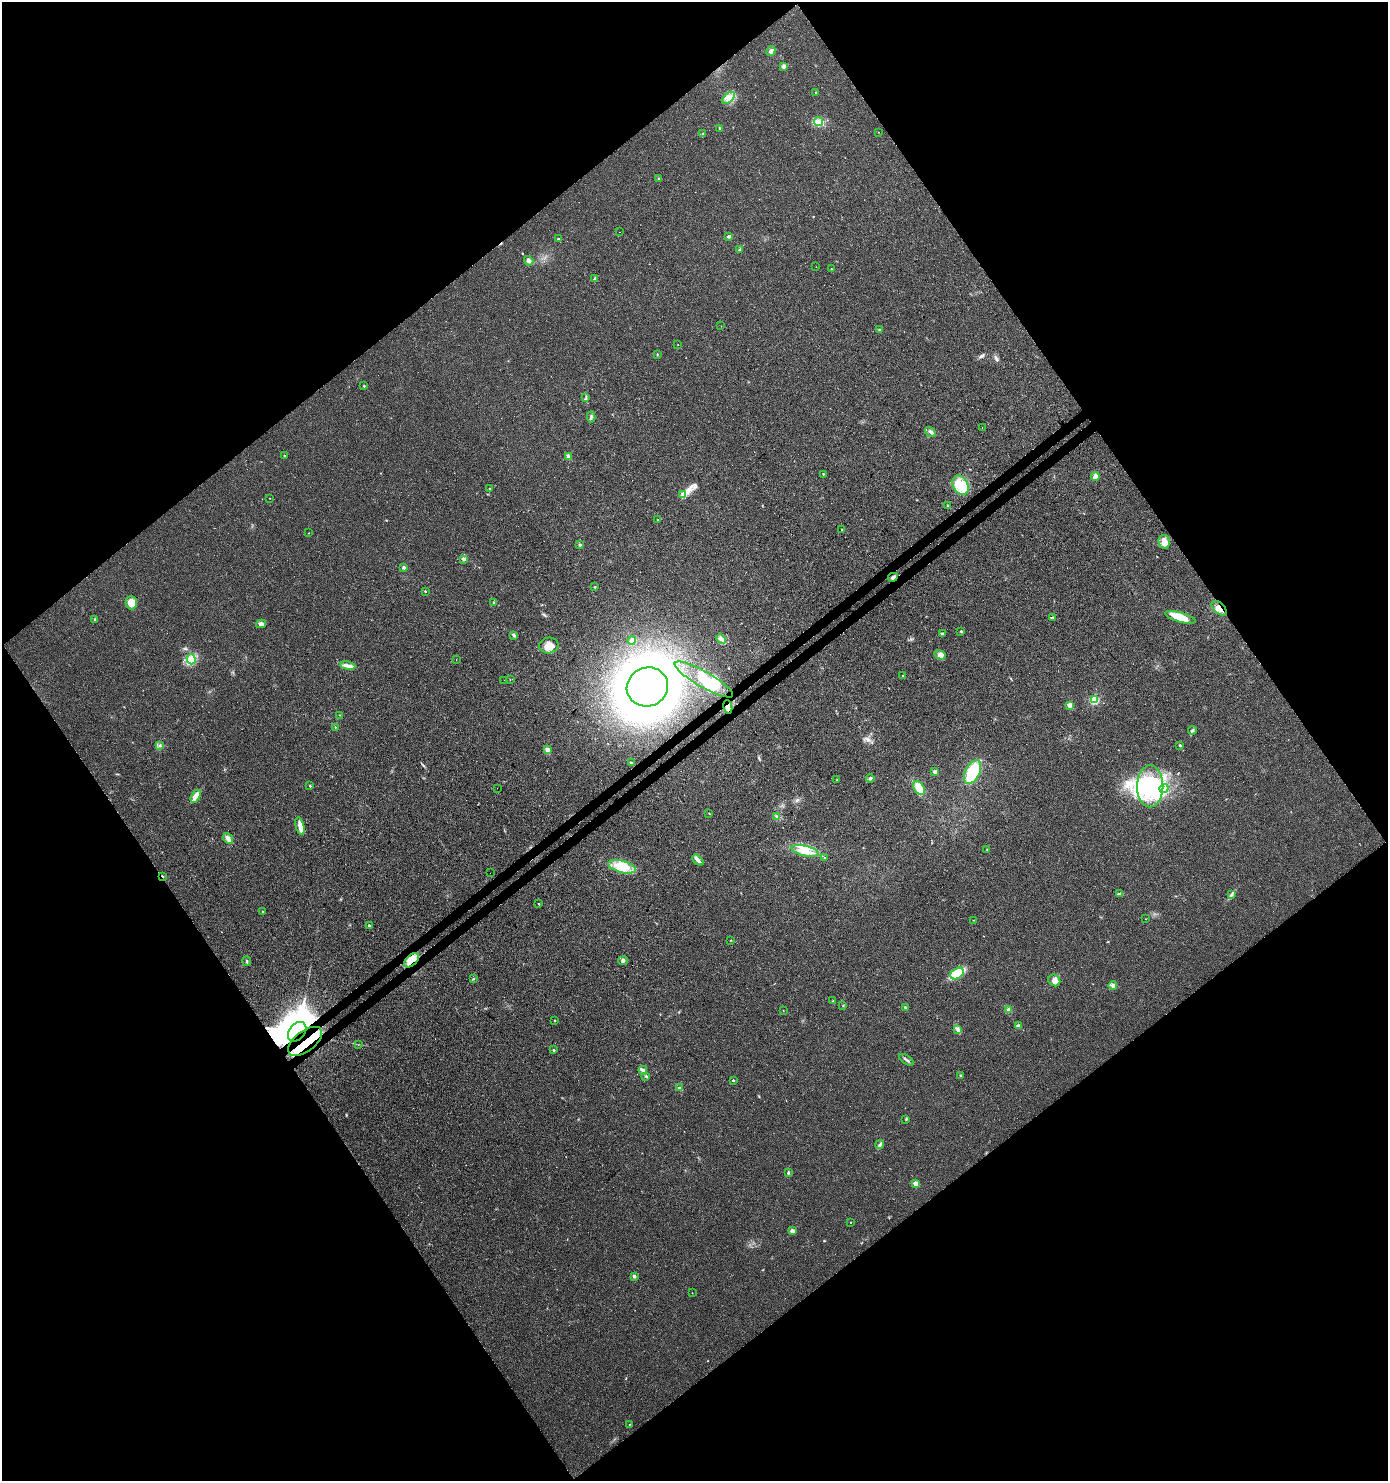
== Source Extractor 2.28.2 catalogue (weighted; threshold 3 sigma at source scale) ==
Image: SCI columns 229-5769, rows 47-5959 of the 5935 x 6014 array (HDU 1 of 3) = the unmasked area's bounding box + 8 px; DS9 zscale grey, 4 x 4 block average (1 PNG px = mean of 4 x 4 image px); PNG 1390 x 1483 px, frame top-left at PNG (2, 2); each listed source drawn as its Kron ellipse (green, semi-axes under 4 px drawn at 4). Shown black and unused: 50% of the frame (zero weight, under 3 of 4 exposures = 5% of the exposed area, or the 3 px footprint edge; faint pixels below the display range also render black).
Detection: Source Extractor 2.28.2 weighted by HDU 2 'WHT'. Background 0.0241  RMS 0.007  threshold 0.0313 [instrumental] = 3 sigma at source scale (4.5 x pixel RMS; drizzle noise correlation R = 1.50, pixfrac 1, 0.0396/0.0396 arcsec/px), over >= 5 px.
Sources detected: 154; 6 inside a brighter object's white glare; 3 cosmic-ray / hot-pixel residue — neither listed nor drawn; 1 coinciding with a brighter row at this scale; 4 inside a brighter listed object's ellipse — not listed separately; the other 140 listed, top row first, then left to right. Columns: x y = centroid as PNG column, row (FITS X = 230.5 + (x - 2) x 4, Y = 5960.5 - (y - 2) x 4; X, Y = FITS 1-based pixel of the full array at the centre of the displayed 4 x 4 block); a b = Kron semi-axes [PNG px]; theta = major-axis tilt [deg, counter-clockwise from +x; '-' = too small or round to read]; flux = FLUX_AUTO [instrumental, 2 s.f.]
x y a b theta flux
771 51 5 3 - 11
784 66 4 3 - 8
816 92 3 2 - 2.5
729 98 7 3 42 21
819 122 4 3 - 9.8
720 129 3 2 - 4.6
878 132 2 2 - 0.83
703 134 2 2 - 2.4
659 179 3 2 - 5.1
619 232 2 2 - 0.71
729 236 3 3 - 7.1
558 239 3 2 - 3
739 249 3 2 - 3.4
529 261 5 4 - 14
816 267 2 2 - 0.62
831 269 2 2 - 1.7
595 279 3 2 - 5.5
721 326 2 2 - 1
879 329 2 2 - 2.1
678 344 2 2 - 1.3
657 355 2 2 - 1.5
364 386 2 2 - 2.7
586 398 2 2 - 2.6
591 417 5 2 - 7.3
982 427 2 2 - 1.3
930 432 6 3 -36 9.7
284 456 2 2 - 3.2
568 457 4 3 - 8.8
823 474 2 2 - 2.8
1095 476 4 3 - 22
961 485 10 7 -59 62
490 489 2 2 - 3.3
683 494 3 3 - 7.7
270 498 2 2 - 1.7
948 505 3 2 - 2.6
658 520 2 2 - 1.5
842 529 2 2 - 3.4
309 533 2 2 - 1.8
1164 542 7 6 - 31
580 545 2 2 - 16
464 559 2 2 - 25
404 568 2 2 - 21
893 577 5 3 - 9.3
595 587 2 2 - 2.7
425 591 2 2 - 4.1
131 603 7 5 -89 52
494 603 4 2 - 4
1219 608 9 5 -44 30
1180 617 15 5 -16 74
1052 618 2 2 - 24
95 619 3 2 - 3.5
261 624 5 3 - 17
961 631 2 2 - 1.9
942 633 4 2 - 4.7
514 635 3 3 - 7.2
721 639 5 3 - 11
632 640 4 3 - 8.3
549 645 9 8 - 43
940 655 6 3 -32 12
191 659 5 4 - 17
456 660 2 2 - 0.81
348 666 7 3 -9 14
903 676 2 2 - 5
704 679 33 8 -30 150
504 680 2 2 - 0.61
510 680 2 2 - 0.97
647 687 21 19 24 3500
1094 700 2 2 - 310
1070 705 2 2 - 72
728 707 7 4 -78 15
339 715 2 2 - 1.7
335 727 2 2 - 2.7
1192 730 4 2 - 5.5
159 745 2 2 - 2.6
1180 745 2 2 - 9.8
547 750 4 3 - 13
631 763 2 2 - 9.3
935 772 4 3 - 8.6
972 772 13 7 63 150
870 778 4 3 - 7.1
837 780 2 2 - 3.3
310 786 2 2 - 4.3
1150 786 21 13 89 210
497 788 2 2 - 0.51
919 788 7 5 -54 48
1164 788 5 2 - 9.4
196 796 7 4 61 29
709 813 2 2 - 2.1
777 816 4 2 - 4.8
300 826 9 4 -76 26
228 839 6 3 -50 18
987 849 2 2 - 1.6
805 851 14 5 -13 56
825 858 2 2 - 1.6
698 860 7 3 -43 18
622 867 14 6 -15 83
490 873 2 2 - 1.4
163 876 2 2 - 9.1
1120 894 4 2 - 6.1
1231 895 2 2 - 2.7
539 903 2 2 - 3.4
263 912 2 2 - 3.6
1145 919 2 2 - 0.91
973 920 2 2 - 1.1
369 926 2 2 - 11
731 940 2 2 - 1.3
412 960 9 5 43 59
247 961 5 2 - 5.1
623 961 5 3 - 8.5
957 974 7 5 35 87
473 979 2 2 - 1.6
1054 980 6 5 - 24
1113 985 4 3 - 9.8
833 1001 2 2 - 2
843 1006 3 2 - 2.5
905 1007 3 2 - 4
1009 1010 3 3 - 11
783 1011 2 2 - 1.1
554 1020 2 2 - 4.3
1018 1026 2 2 - 11
958 1029 2 2 - 3.5
297 1032 11 8 50 8100
305 1041 20 10 37 130
358 1045 2 2 - 0.88
554 1050 2 2 - 7.4
906 1060 8 2 -32 8.7
643 1070 4 4 - 11
960 1075 2 2 - 3.1
646 1076 3 2 - 5.8
733 1080 2 2 - 5.3
679 1088 2 2 - 18
906 1119 2 2 - 2.5
880 1144 4 3 - 9.3
788 1172 3 2 - 5.4
916 1184 2 2 - 95
851 1222 2 2 - 2.9
792 1231 2 2 - 45
634 1276 2 2 - 25
692 1293 2 2 - 1.1
629 1424 2 2 - 1.5
Overlapping masked pixels (flux is a lower limit): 7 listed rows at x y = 893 577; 1219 608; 728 707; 163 876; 412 960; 297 1032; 305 1041
Diffuse or blended objects may show on this block-average render without a row.